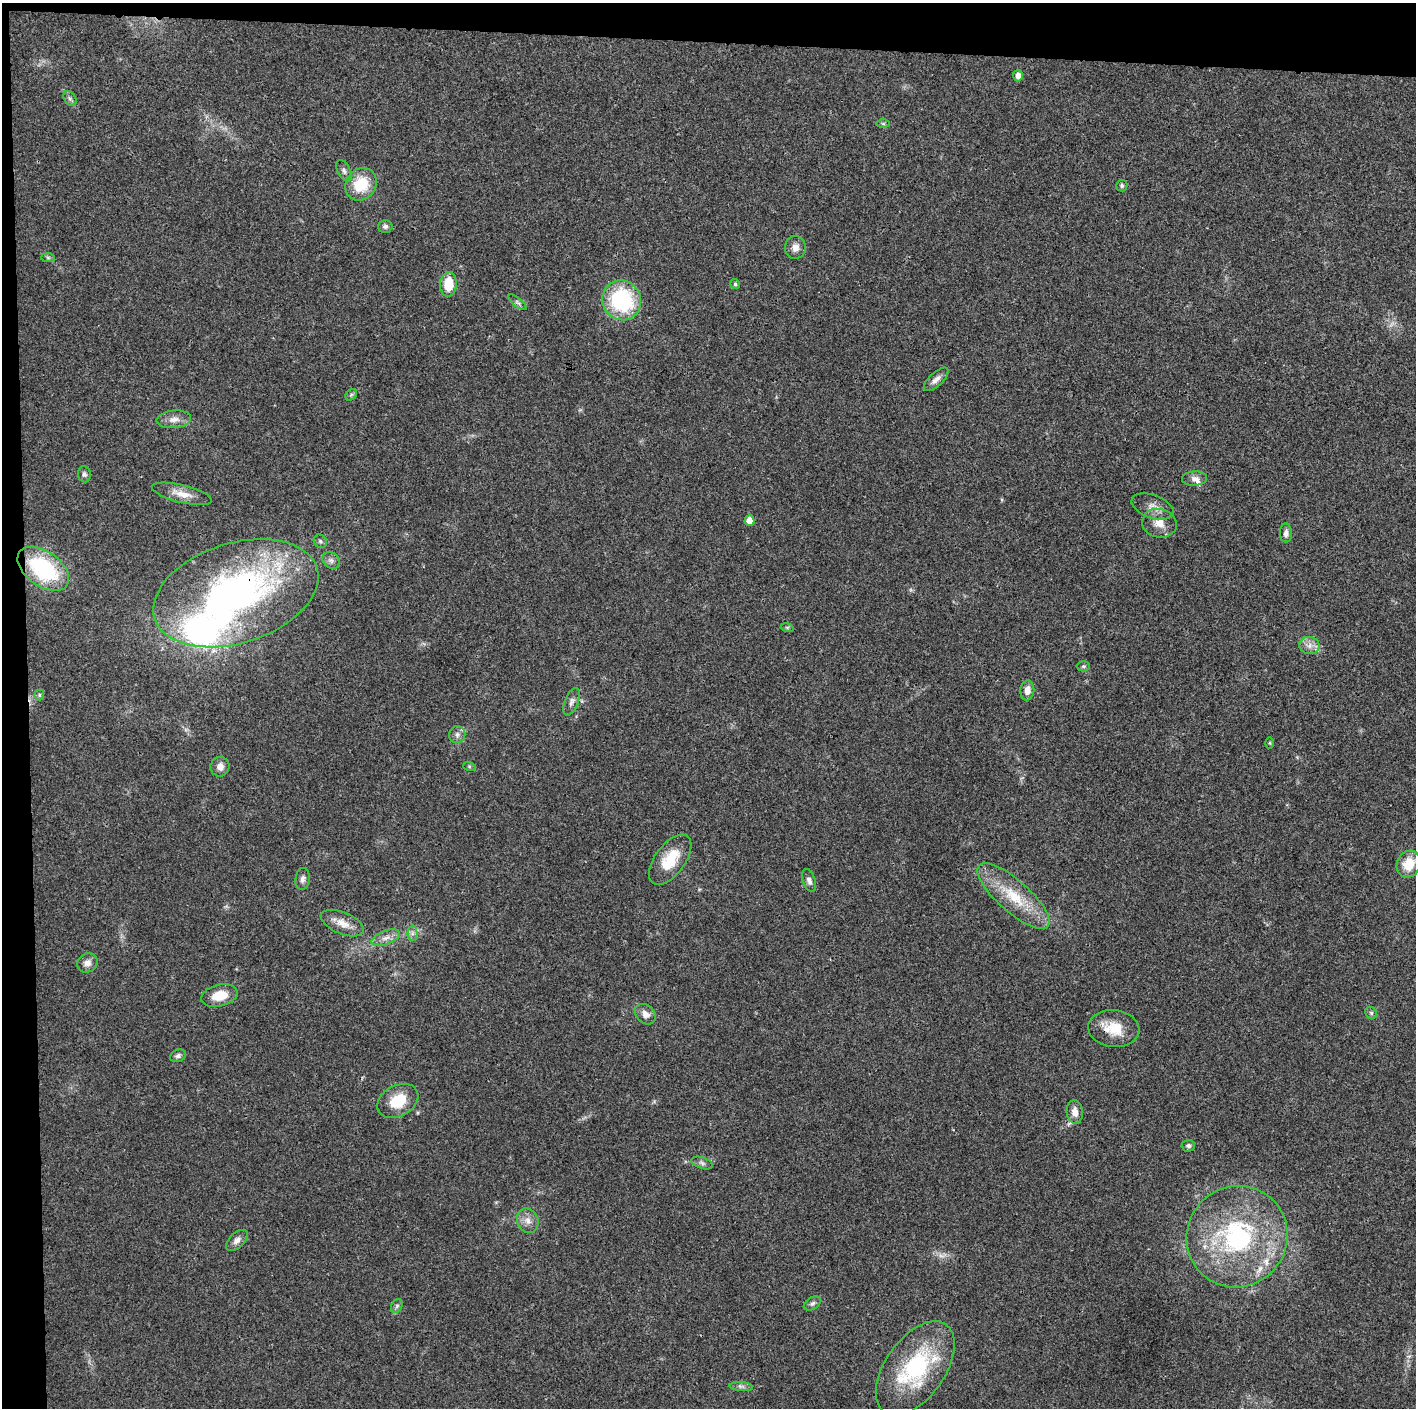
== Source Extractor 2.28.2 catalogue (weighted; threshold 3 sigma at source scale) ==
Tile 1 of 3 x 3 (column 1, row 1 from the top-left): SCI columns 1-1414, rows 2817-4222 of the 4243 x 4225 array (HDU 1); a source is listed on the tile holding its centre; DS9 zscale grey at full resolution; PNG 1418 x 1410 px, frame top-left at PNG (2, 3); each listed source drawn as its Kron ellipse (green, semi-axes under 4 px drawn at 4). Shown black and unused: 5% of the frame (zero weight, under 3 of 4 exposures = <1% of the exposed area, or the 3 px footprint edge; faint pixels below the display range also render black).
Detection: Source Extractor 2.28.2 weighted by HDU 2 'WHT'; one run over the whole footprint, this tile lists its part. Background 0.0183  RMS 0.0039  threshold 0.0177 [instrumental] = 3 sigma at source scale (4.5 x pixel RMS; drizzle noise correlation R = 1.50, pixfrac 1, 0.05/0.05 arcsec/px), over >= 5 px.
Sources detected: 71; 2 too faint to see at this stretch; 2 inside a brighter object's white glare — neither listed nor drawn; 5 inside a brighter listed object's ellipse — not listed separately; the other 62 listed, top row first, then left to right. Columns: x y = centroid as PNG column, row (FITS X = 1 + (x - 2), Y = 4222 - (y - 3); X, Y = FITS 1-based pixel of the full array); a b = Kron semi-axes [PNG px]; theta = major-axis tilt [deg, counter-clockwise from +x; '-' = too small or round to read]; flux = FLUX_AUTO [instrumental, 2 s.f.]
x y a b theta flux
1018 75 6 5 - 2
70 99 8 5 -53 1.1
883 124 7 4 0 0.67
344 171 11 6 -65 1.4
361 184 17 15 53 13
1122 185 6 5 - 0.81
385 226 7 6 - 1.1
795 247 11 10 - 2.9
48 257 7 4 -1 0.68
448 284 12 8 87 9.1
735 284 5 4 - 0.76
622 300 20 19 - 36
517 302 11 4 -40 1
936 379 15 6 43 2.2
351 395 6 5 - 0.71
174 419 17 9 6 3.3
84 474 8 6 -83 1.1
1194 479 12 7 2 2.1
182 494 31 8 -14 5.4
1153 507 22 11 -20 3.9
749 520 5 5 - 4.2
1159 523 17 14 -13 5.2
1286 533 9 6 -88 1.8
320 541 7 6 - 0.91
331 560 9 7 -39 1.7
43 569 29 17 -36 38
236 593 85 50 18 150
787 627 6 4 -18 0.55
1309 645 10 8 -10 2.8
1083 666 6 5 - 0.73
1027 690 10 7 82 3.2
39 695 5 5 - 0.62
572 702 14 6 68 1.8
457 735 8 8 - 1.7
1270 743 5 3 - 0.38
469 766 6 4 -19 0.46
220 767 10 9 - 2.8
670 860 29 15 53 12
1409 864 14 11 63 8.3
303 879 11 7 83 1.6
809 880 12 6 -71 1.5
1013 896 46 16 -41 17
342 923 23 11 -23 5
412 933 7 5 90 1.2
386 938 15 7 21 2.8
87 963 10 9 - 2.5
219 996 18 11 14 8
1371 1013 6 5 - 0.79
645 1014 12 9 -42 2.8
1114 1029 25 18 -6 10
178 1056 8 6 22 1.2
398 1101 22 15 29 12
1075 1112 12 8 -84 3.2
1188 1146 7 6 - 0.9
702 1163 11 5 -19 1.3
528 1221 12 10 -64 3.1
1237 1237 51 50 - 64
237 1240 13 7 44 2.2
812 1303 9 6 31 1.2
397 1306 7 5 60 0.96
915 1368 53 30 55 40
741 1386 12 4 -5 1.2
Overlapping masked pixels (flux is a lower limit): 2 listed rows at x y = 236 593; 1114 1029